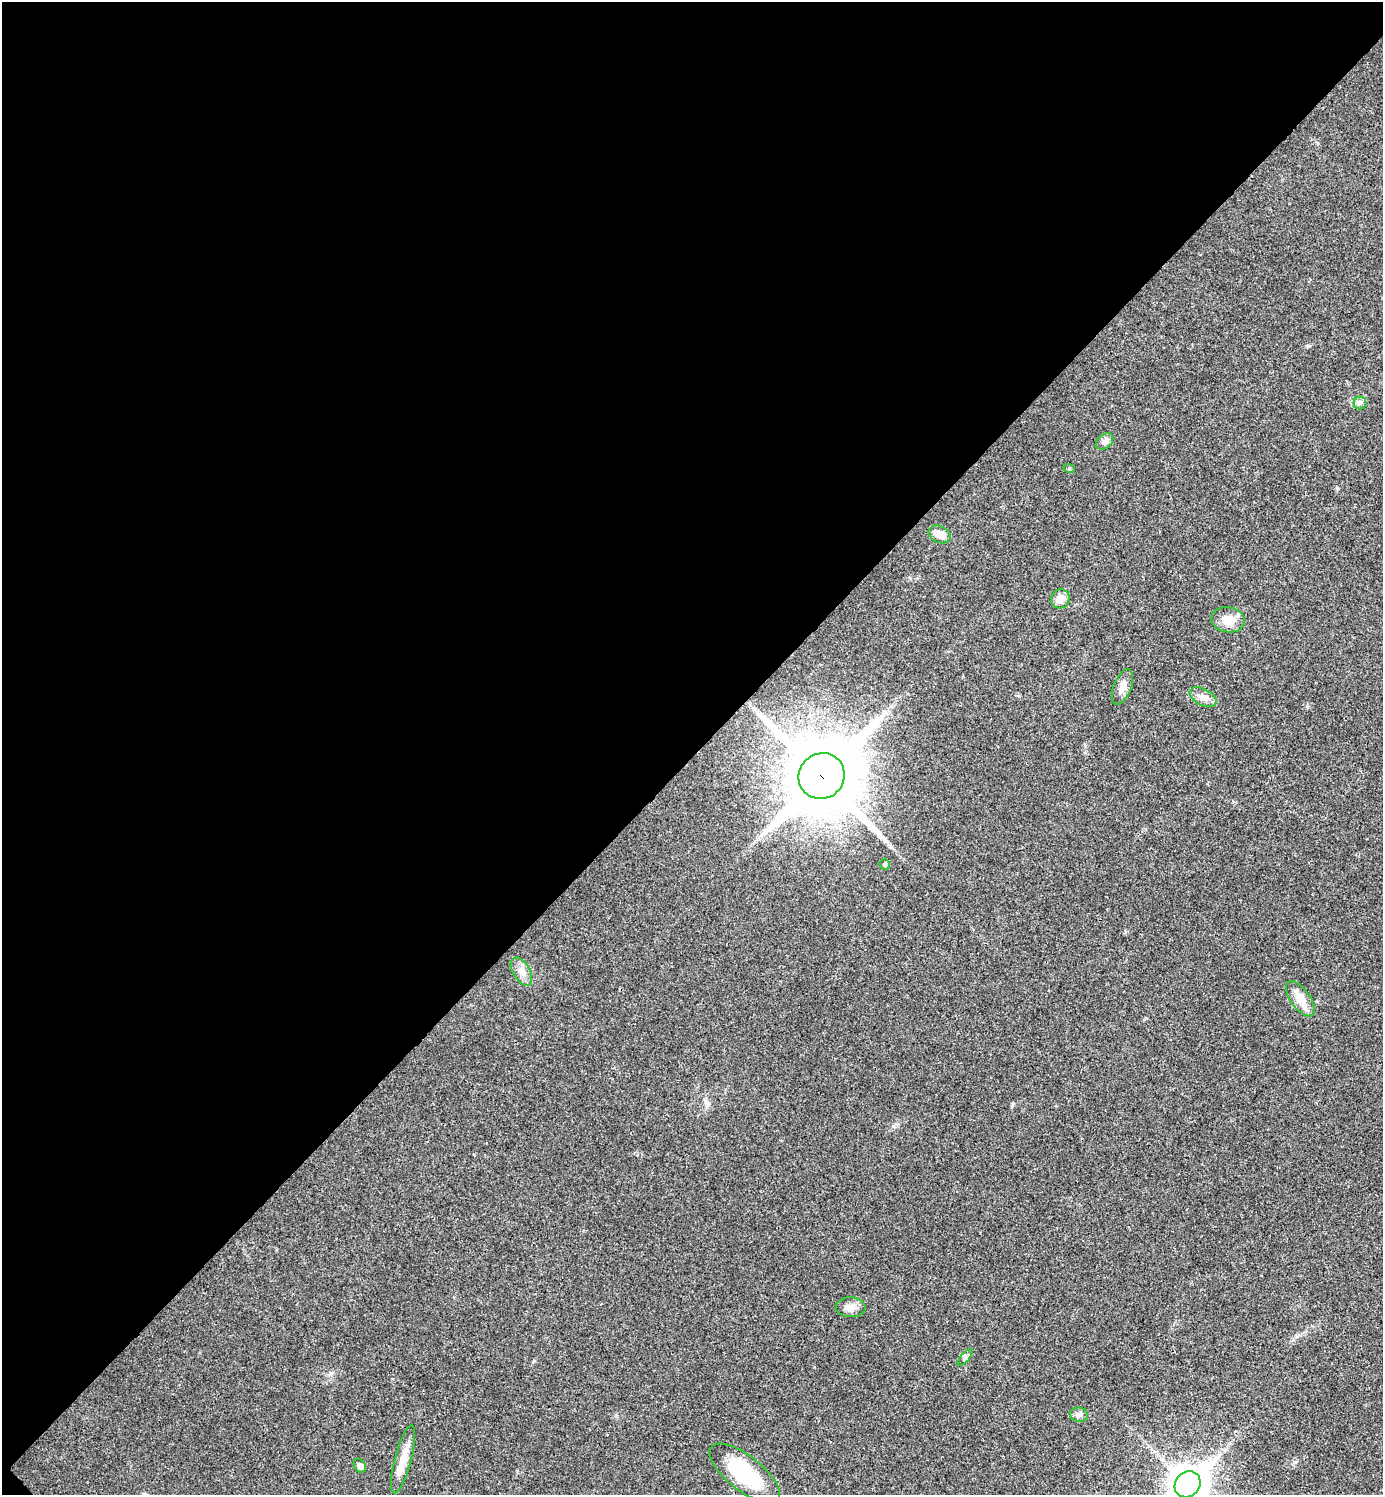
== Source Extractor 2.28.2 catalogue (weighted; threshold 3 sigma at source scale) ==
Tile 5 of 4 x 4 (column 1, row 2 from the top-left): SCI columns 159-1539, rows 2995-4487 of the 5984 x 5984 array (HDU 1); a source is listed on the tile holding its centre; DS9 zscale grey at full resolution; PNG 1385 x 1497 px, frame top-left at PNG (2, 2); each listed source drawn as its Kron ellipse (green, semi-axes under 4 px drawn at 4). Shown black and unused: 51% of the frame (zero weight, under 3 of 4 exposures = <1% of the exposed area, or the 3 px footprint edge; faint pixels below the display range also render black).
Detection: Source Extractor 2.28.2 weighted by HDU 2 'WHT'; one run over the whole footprint, this tile lists its part. Background 0.0203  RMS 0.004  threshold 0.0182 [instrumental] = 3 sigma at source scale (4.5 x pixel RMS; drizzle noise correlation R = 1.50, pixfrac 1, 0.05/0.05 arcsec/px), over >= 5 px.
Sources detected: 19; all 19 listed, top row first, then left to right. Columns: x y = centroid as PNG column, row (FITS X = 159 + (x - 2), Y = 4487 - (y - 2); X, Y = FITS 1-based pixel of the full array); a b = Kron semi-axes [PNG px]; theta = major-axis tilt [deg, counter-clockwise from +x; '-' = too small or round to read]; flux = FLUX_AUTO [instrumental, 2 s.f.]
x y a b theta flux
1360 403 6 6 - 1.1
1104 441 10 6 38 1.5
1069 468 6 4 -19 0.51
940 534 11 8 -27 4.3
1060 599 10 9 - 3.4
1228 620 17 12 -9 5.4
1123 687 19 8 69 3.3
1203 697 14 8 -28 2.8
822 776 23 22 - 4100
885 864 6 5 - 0.56
521 971 15 8 -60 3.1
1300 999 20 9 -54 5
851 1307 15 10 -1 2.8
965 1358 10 3 50 0.73
1079 1415 9 7 -8 1.3
403 1459 35 8 75 6.2
360 1466 7 5 -55 1.3
744 1473 42 17 -38 25
1188 1484 14 12 47 860
Overlapping masked pixels (flux is a lower limit): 1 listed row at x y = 822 776
Isophote crosses this tile's border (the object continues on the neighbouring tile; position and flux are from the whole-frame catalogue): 1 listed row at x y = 1188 1484
Unlisted compact peaks at least as high as the median listed source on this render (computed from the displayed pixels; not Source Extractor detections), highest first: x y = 1337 488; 1308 346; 1295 1462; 1012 1106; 1307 706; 1019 696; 534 1361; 1297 1336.